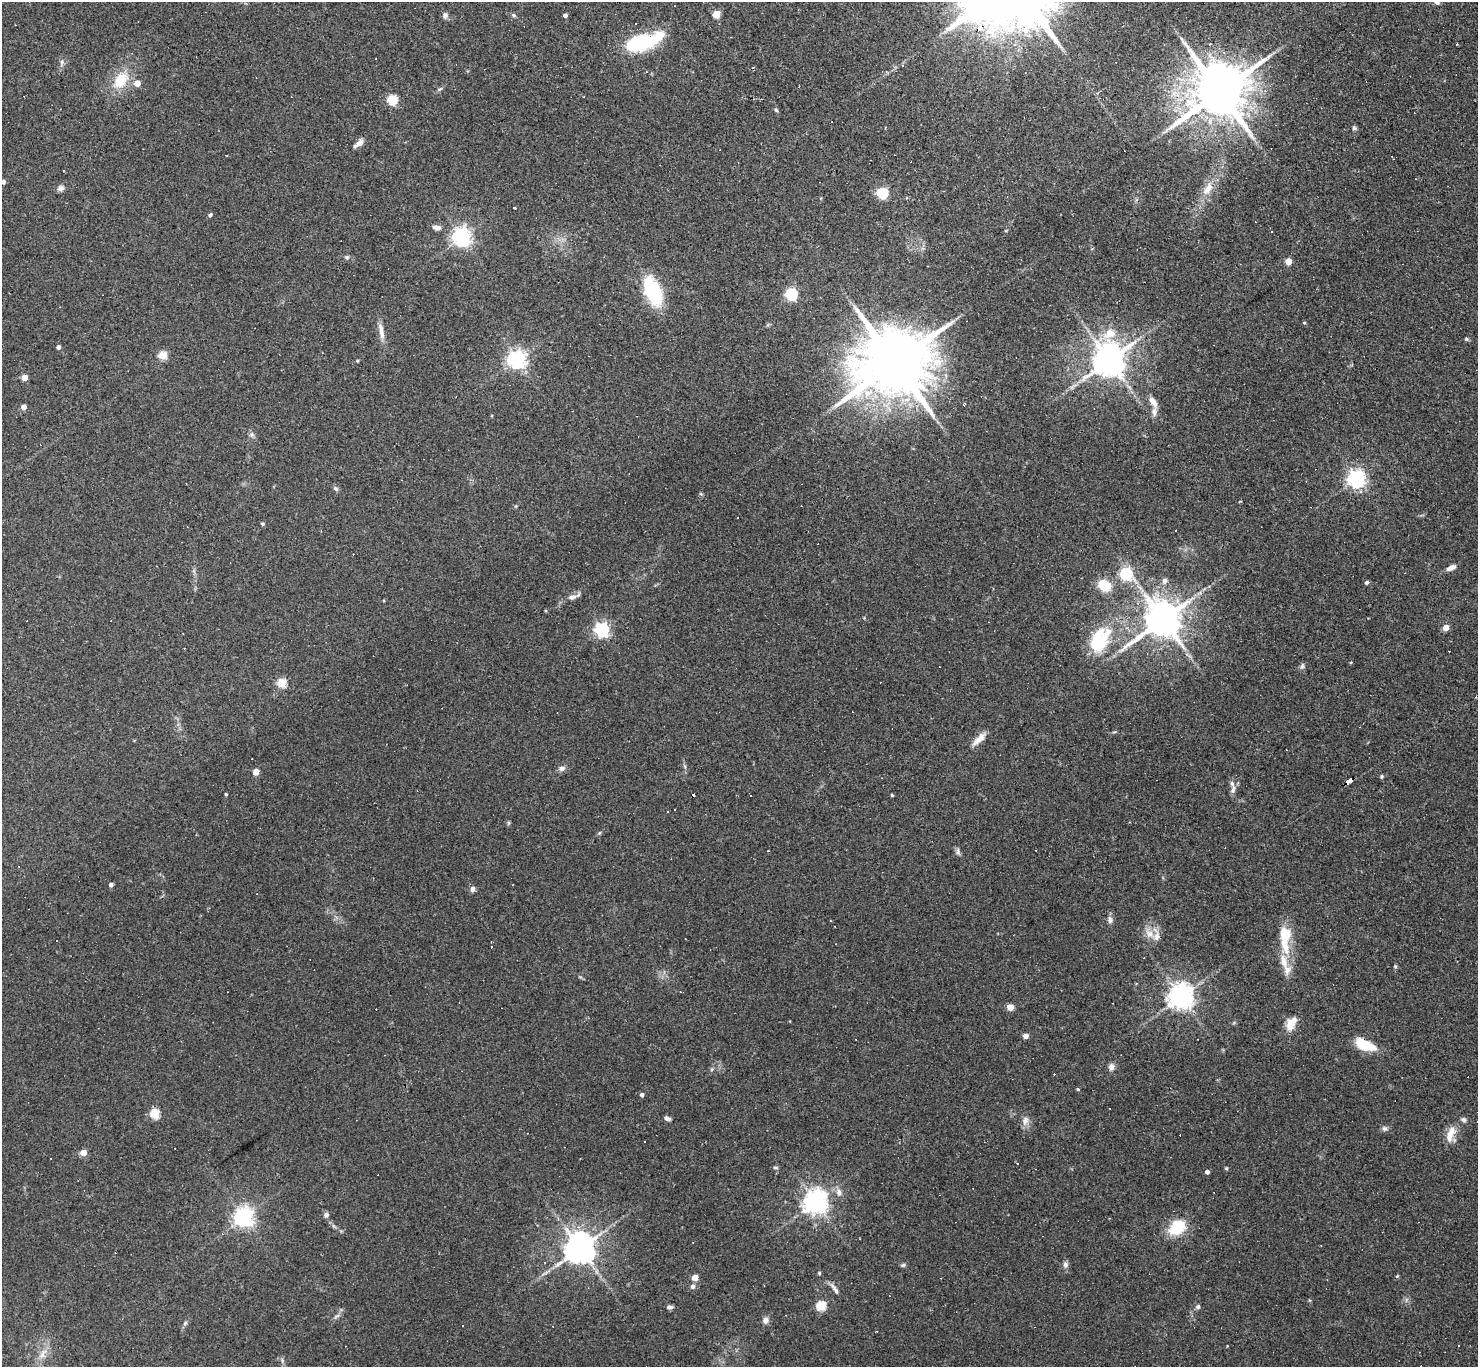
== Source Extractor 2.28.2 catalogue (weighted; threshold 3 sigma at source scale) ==
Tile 10 of 4 x 4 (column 2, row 3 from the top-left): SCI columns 1477-2952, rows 1515-2879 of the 5905 x 5900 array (HDU 1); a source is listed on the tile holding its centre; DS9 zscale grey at full resolution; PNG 1480 x 1369 px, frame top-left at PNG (2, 2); no overlay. Shown black and unused: <1% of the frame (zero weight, under 2 of 3 exposures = <1% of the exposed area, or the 3 px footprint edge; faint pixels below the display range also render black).
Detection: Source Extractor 2.28.2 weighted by HDU 2 'WHT'; one run over the whole footprint, this tile lists its part. Background 0.0638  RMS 0.0062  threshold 0.0278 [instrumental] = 3 sigma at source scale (4.5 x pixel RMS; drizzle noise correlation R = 1.50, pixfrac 1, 0.05/0.05 arcsec/px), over >= 5 px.
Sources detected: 175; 46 cosmic-ray / hot-pixel residue — not listed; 6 inside a brighter listed object's ellipse — not listed separately; the other 123 listed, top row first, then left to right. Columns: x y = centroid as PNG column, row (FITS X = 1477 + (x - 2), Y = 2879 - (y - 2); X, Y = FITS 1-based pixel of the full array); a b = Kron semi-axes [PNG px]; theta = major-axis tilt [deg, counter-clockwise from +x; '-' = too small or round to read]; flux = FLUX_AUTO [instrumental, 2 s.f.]
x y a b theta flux
1436 2 10 7 -52 2.4
716 14 5 5 - 19
445 15 8 7 - 1.9
514 15 6 5 - 0.96
565 15 4 4 - 2.2
643 42 36 15 16 51
1456 44 3 2 - 0.75
62 62 6 6 - 1.5
902 65 4 3 - 1.3
121 80 20 13 50 17
137 83 4 4 - 9.1
440 89 8 4 28 1.2
1219 92 16 13 36 4700
392 99 5 5 - 41
776 110 6 4 -45 0.85
1354 128 6 5 - 1.2
359 143 12 5 36 4.1
63 171 3 2 - 0.56
3 182 4 4 - 2
61 188 9 8 - 2.2
1208 189 21 9 56 8.4
883 193 5 5 - 60
514 207 3 3 - 6.9
210 215 4 4 - 1.5
437 227 11 6 -12 2.9
1272 231 3 3 - 1.1
462 237 6 6 - 310
347 257 6 4 44 0.91
1288 261 5 4 - 11
653 292 25 13 -66 54
791 294 5 5 - 77
1304 323 4 4 - 0.68
381 331 22 6 -80 5.1
1109 334 20 13 27 11
1466 339 5 4 - 0.82
58 347 4 3 - 2.3
162 355 5 5 - 24
517 359 6 6 - 300
1109 360 10 9 - 1400
357 361 4 3 - 0.73
895 363 22 16 28 8200
24 378 4 4 - 9.7
1153 402 14 6 -58 4.7
24 407 4 4 - 5
1356 479 6 6 - 260
335 488 7 6 - 1.4
738 517 3 2 - 0.41
262 524 5 4 - 0.74
1451 567 11 5 24 3.5
1126 574 6 6 - 85
1164 581 6 5 - 3.1
1367 582 4 4 - 1.4
1104 586 12 10 -34 17
572 597 12 6 9 2.9
1163 619 11 10 - 1900
1446 627 4 4 - 7.9
602 630 6 6 - 150
183 634 3 2 - 0.53
1099 640 28 18 65 39
1302 666 9 5 75 1.5
282 683 5 5 - 30
979 739 23 7 44 5.4
562 768 9 6 14 2.3
256 772 4 4 - 9.2
1381 776 5 4 - 0.89
1349 781 7 4 31 70
1233 790 9 6 63 2.3
226 794 3 3 - 0.72
892 795 4 3 - 0.81
751 796 3 3 - 4.9
508 823 6 4 72 0.8
599 833 5 3 - 0.71
958 852 10 5 -84 1.6
111 885 4 4 - 2.2
473 889 6 5 - 2.4
1110 920 10 6 89 2.1
1149 934 14 10 -47 5.8
1284 935 28 15 87 17
1395 966 5 3 - 0.61
1287 970 14 10 73 5
1181 996 8 7 - 650
1010 1007 4 4 - 11
1290 1025 16 10 -88 6.5
1025 1036 4 4 - 4.8
1364 1045 17 8 -22 23
1111 1067 7 7 - 2.9
712 1069 6 4 71 0.82
642 1095 4 4 - 1.7
155 1114 5 5 - 36
667 1118 8 5 -17 1.9
1463 1119 8 6 -32 1.5
1025 1120 12 8 78 3.5
1385 1128 8 6 -22 1.7
1450 1134 22 10 70 8.1
645 1141 3 3 - 4.3
83 1153 4 4 - 9.8
775 1168 7 3 -9 0.88
1226 1168 4 4 - 0.67
1207 1172 4 4 - 2.3
839 1192 11 7 -74 3.2
815 1202 7 7 - 550
326 1215 7 6 - 1.5
244 1217 6 6 - 350
1177 1228 17 12 40 23
222 1234 3 3 - 0.51
693 1242 3 2 - 0.42
580 1248 9 8 - 1100
903 1265 6 5 - 1.1
1065 1265 7 7 - 1.8
819 1273 4 4 - 0.8
1397 1276 4 4 - 0.77
695 1277 4 4 - 11
693 1286 6 5 - 2.2
835 1289 18 5 -57 2.6
821 1306 5 5 - 37
669 1307 8 5 -8 1.7
1198 1307 6 6 - 1.4
337 1316 10 4 33 1.6
765 1320 8 8 - 2.8
185 1323 6 5 - 1.2
1459 1345 2 2 - 0.51
1227 1346 3 3 - 1.3
43 1354 17 6 54 4.7
Overlapping masked pixels (flux is a lower limit): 2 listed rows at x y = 1349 781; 1364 1045
Isophote crosses this tile's border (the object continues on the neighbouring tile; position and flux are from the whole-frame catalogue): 2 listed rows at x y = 1436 2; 3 182
Unlisted compact peaks at least as high as the median listed source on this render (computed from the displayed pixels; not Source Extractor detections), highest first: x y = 1078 1089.